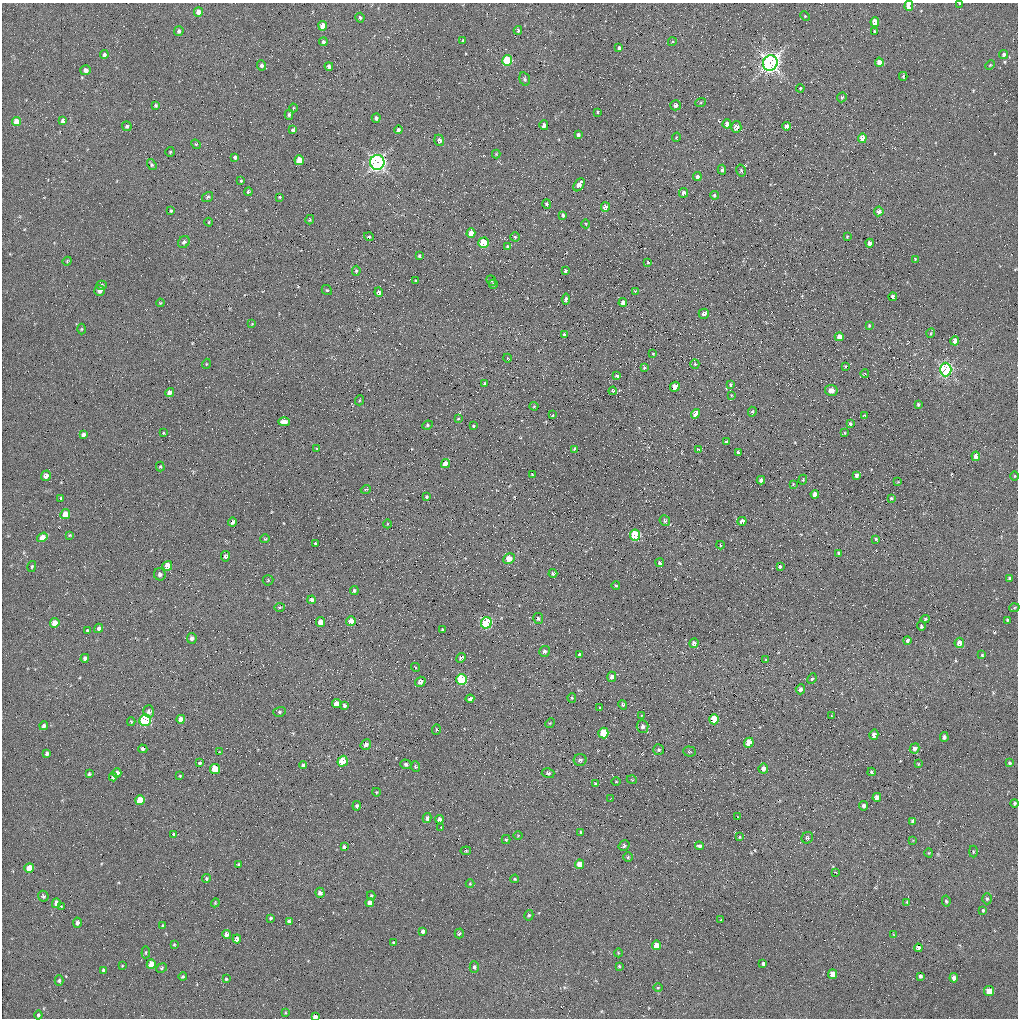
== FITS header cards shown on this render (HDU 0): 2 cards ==
NAXIS1  =                 1016 / length of data axis 1
NAXIS2  =                 1016 / length of data axis 2

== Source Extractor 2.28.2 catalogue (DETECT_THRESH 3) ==
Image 1016 x 1016 px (HDU 0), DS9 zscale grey, 1 PNG px = 1 image px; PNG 1020 x 1020 px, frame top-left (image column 1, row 1016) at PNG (2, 3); each listed source drawn as its Kron ellipse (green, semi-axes under 4 px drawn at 4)
Background 46.6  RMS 4.3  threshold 12.9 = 3 sigma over >= 5 px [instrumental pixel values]
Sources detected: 340; all 340 listed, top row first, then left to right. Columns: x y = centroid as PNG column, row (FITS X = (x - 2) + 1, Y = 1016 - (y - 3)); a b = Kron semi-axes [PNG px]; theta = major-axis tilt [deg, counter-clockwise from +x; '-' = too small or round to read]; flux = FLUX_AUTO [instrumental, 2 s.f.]
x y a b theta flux
960 3 3 2 - 220
909 6 5 4 - 5500
198 12 5 4 - 1600
805 16 5 4 - 320
360 18 5 4 - 660
875 22 5 4 - 4000
323 26 5 4 - 4400
518 30 4 3 - 420
179 31 5 5 - 670
874 31 3 3 - 320
463 41 4 3 - 460
323 42 4 3 - 690
672 42 4 3 - 310
619 48 4 3 - 650
1004 54 4 3 - 680
104 55 4 4 - 650
507 60 5 5 - 14000
879 62 4 4 - 2200
770 63 8 7 - 140000
262 65 5 4 - 820
990 65 5 3 - 260
329 66 4 4 - 970
86 70 5 5 - 1500
903 76 4 3 - 360
525 79 7 5 -74 560
800 88 4 3 - 240
842 97 5 4 - 480
701 102 5 3 - 290
156 105 3 3 - 490
675 105 5 5 - 1100
293 108 4 3 - 270
598 112 3 3 - 380
289 115 5 3 - 510
376 118 5 4 - 780
63 121 4 4 - 870
16 122 5 4 - 3300
727 124 4 4 - 1800
544 125 5 4 - 1300
127 126 5 5 - 590
787 126 4 4 - 2100
736 127 6 5 - 2500
293 130 4 3 - 1500
398 130 4 4 - 780
578 135 4 3 - 700
676 137 4 3 - 260
862 138 5 4 - 2800
439 140 6 5 - 1100
196 144 5 4 - 320
170 152 5 5 - 370
496 154 4 4 - 250
235 157 4 3 - 2500
299 160 5 4 - 5300
377 162 7 7 - 91000
152 165 6 4 -55 450
722 170 5 4 - 560
741 171 6 4 -77 430
697 176 4 4 - 640
241 181 3 3 - 300
579 185 7 4 56 1900
248 192 4 4 - 460
684 193 5 4 - 1000
714 195 4 4 - 450
208 197 6 4 34 500
280 197 3 3 - 270
547 204 5 4 - 660
605 207 5 4 - 2100
171 211 3 3 - 430
879 211 5 4 - 1100
563 215 4 3 - 600
310 220 5 4 - 350
209 222 4 3 - 230
586 224 4 3 - 210
471 233 5 4 - 2600
369 237 5 4 - 410
515 237 4 4 - 360
847 237 3 3 - 260
184 242 6 5 - 670
484 243 5 5 - 11000
869 243 4 4 - 1300
508 247 4 4 - 550
419 256 4 3 - 390
915 259 3 2 - 220
67 261 4 4 - 310
648 262 4 3 - 260
356 271 5 4 - 340
565 271 4 3 - 560
416 280 3 2 - 280
491 281 5 4 - 390
493 284 4 4 - 600
102 285 5 4 - 430
327 290 5 4 - 340
100 291 5 5 - 1300
635 291 3 3 - 220
379 292 5 4 - 810
893 297 4 3 - 1100
566 299 5 4 - 930
623 302 4 4 - 1200
160 303 4 3 - 250
704 314 5 5 - 1000
252 324 4 4 - 220
869 325 3 2 - 300
81 329 5 3 - 280
931 333 5 3 - 260
565 335 4 4 - 730
839 337 4 4 - 2100
955 341 5 4 - 2200
653 354 3 3 - 250
507 358 4 3 - 220
206 364 5 3 - 220
695 364 5 4 - 310
845 366 4 3 - 300
644 368 3 3 - 360
946 369 7 5 -89 51000
865 374 4 3 - 230
617 376 4 3 - 530
485 383 3 3 - 320
730 385 4 3 - 370
675 387 5 4 - 2900
831 390 6 5 - 1600
613 391 4 4 - 320
170 392 5 4 - 1500
731 395 3 2 - 180
360 400 5 3 - 250
918 404 4 3 - 390
534 406 4 4 - 300
752 412 5 4 - 320
696 414 5 4 - 2800
553 415 4 3 - 260
864 415 3 2 - 310
458 419 4 2 - 200
284 422 6 4 -1 1800
850 424 3 3 - 500
427 425 5 4 - 390
473 426 3 2 - 270
163 433 3 2 - 260
845 433 4 3 - 200
83 434 4 3 - 780
726 442 4 3 - 800
317 448 4 2 - 250
575 449 4 3 - 850
698 449 3 3 - 430
739 452 4 4 - 930
976 456 4 4 - 2000
445 464 5 4 - 2800
160 467 5 4 - 330
532 475 4 3 - 270
856 475 4 3 - 990
46 476 5 4 - 1500
1015 476 4 3 - 230
761 480 4 4 - 990
803 480 5 4 - 320
898 482 4 3 - 240
793 484 3 3 - 240
366 489 5 3 - 240
815 494 4 4 - 1700
426 497 4 4 - 370
61 498 4 3 - 480
891 498 4 4 - 390
65 514 5 4 - 4100
665 521 5 5 - 510
742 521 4 4 - 1500
233 522 4 3 - 700
387 524 4 3 - 200
69 535 4 4 - 260
635 535 5 5 - 15000
42 537 6 4 34 2800
265 539 5 4 - 310
876 539 4 3 - 320
315 543 3 2 - 290
720 545 4 3 - 270
839 553 3 3 - 410
225 556 5 4 - 610
509 558 6 5 - 3600
660 563 4 4 - 570
32 566 5 4 - 420
167 566 5 5 - 4700
780 566 3 3 - 1200
553 573 4 4 - 590
160 574 6 6 - 790
1010 578 4 3 - 640
268 580 5 5 - 370
616 586 4 3 - 230
354 590 4 4 - 560
311 600 4 4 - 840
280 607 5 3 - 300
1014 608 5 3 - 350
538 619 5 5 - 510
925 619 4 4 - 410
1007 620 3 3 - 420
351 621 5 4 - 3400
321 622 5 4 - 2900
55 623 5 4 - 2900
486 623 6 5 - 30000
921 626 5 4 - 430
99 628 5 4 - 750
87 630 3 3 - 380
442 630 3 2 - 300
192 638 5 5 - 820
907 640 4 4 - 680
694 643 5 4 - 1100
959 643 5 5 - 2500
545 651 5 5 - 820
579 655 3 3 - 1300
982 655 3 3 - 280
85 658 4 4 - 870
461 658 5 4 - 880
766 660 4 3 - 310
416 667 4 3 - 370
612 677 5 4 - 1000
462 679 5 5 - 17000
812 679 5 4 - 430
420 682 5 4 - 1200
800 689 5 4 - 890
572 698 4 4 - 310
470 699 4 3 - 800
336 704 4 4 - 2400
344 705 3 3 - 540
623 705 5 4 - 470
600 708 3 3 - 410
149 711 6 5 - 980
279 712 6 5 - 510
641 716 2 2 - 240
831 716 4 3 - 200
181 719 4 4 - 1800
714 719 5 4 - 9200
145 720 6 5 - 19000
131 722 4 3 - 360
550 723 5 4 - 310
44 726 4 4 - 870
642 726 6 6 - 980
436 730 5 3 - 340
603 733 5 5 - 9200
874 735 5 4 - 1700
944 737 5 4 - 620
749 743 5 4 - 6000
366 745 6 5 - 1100
915 748 5 4 - 980
143 749 5 4 - 800
659 750 5 5 - 470
219 752 4 2 - 170
689 752 6 5 - 410
47 753 4 3 - 650
580 760 6 6 - 830
343 761 5 5 - 9400
200 763 4 3 - 460
1010 763 3 3 - 350
406 764 5 4 - 610
918 764 3 2 - 220
303 765 4 3 - 570
415 766 5 4 - 380
215 769 5 5 - 8100
763 769 5 5 - 1500
871 772 4 3 - 510
117 773 5 4 - 1300
548 773 6 5 - 690
89 774 3 3 - 440
180 776 3 3 - 220
113 777 4 4 - 820
632 780 5 3 - 220
616 782 4 3 - 230
595 784 3 3 - 400
376 792 4 3 - 220
877 797 4 4 - 1400
611 799 3 2 - 220
140 800 5 4 - 5600
1015 803 4 4 - 450
357 806 4 4 - 540
864 806 4 4 - 970
737 816 4 2 - 200
427 818 5 4 - 740
439 819 4 4 - 940
913 821 4 3 - 680
441 828 3 2 - 260
581 832 3 3 - 300
174 834 4 4 - 710
518 836 5 3 - 240
739 837 4 2 - 240
807 838 6 5 - 530
506 840 4 4 - 350
913 840 3 2 - 160
624 846 6 5 - 550
699 846 4 3 - 1500
344 847 4 3 - 620
466 851 5 3 - 270
973 852 6 3 90 260
929 853 4 4 - 280
628 857 5 5 - 420
580 864 5 4 - 3600
239 865 3 3 - 490
29 868 5 4 - 5000
835 872 2 2 - 220
206 878 4 4 - 360
515 879 4 3 - 330
470 884 4 4 - 260
320 893 5 4 - 1100
43 896 5 5 - 550
371 896 4 4 - 320
987 899 5 4 - 470
946 901 5 4 - 420
907 902 3 2 - 310
56 903 5 4 - 2000
215 903 4 3 - 260
370 903 4 4 - 1400
61 907 3 3 - 260
983 911 3 3 - 1200
529 915 5 4 - 430
271 918 3 3 - 400
721 920 3 3 - 640
289 922 4 3 - 840
77 923 5 4 - 820
163 926 3 2 - 320
423 931 4 3 - 5200
459 933 5 4 - 470
227 934 4 4 - 1400
894 935 4 2 - 260
237 939 4 4 - 1300
393 943 4 3 - 280
174 944 3 3 - 270
656 945 5 4 - 3300
918 948 4 4 - 940
146 952 6 4 84 340
618 953 4 3 - 240
763 963 3 3 - 2000
151 964 5 4 - 3700
122 966 3 3 - 270
619 966 3 3 - 320
474 967 6 4 -89 540
162 968 6 4 25 430
103 970 4 3 - 580
833 974 5 4 - 3400
920 976 4 3 - 600
183 977 4 4 - 390
954 978 4 4 - 1100
226 979 3 3 - 330
59 980 5 4 - 510
658 988 5 3 - 250
989 991 5 5 - 4200
285 1013 4 3 - 200
38 1015 4 4 - 420
315 1017 4 3 - 1400
At the frame edge (FLAGS 8, measured only in part): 3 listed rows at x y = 960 3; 909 6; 315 1017

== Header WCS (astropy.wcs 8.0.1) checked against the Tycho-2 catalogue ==
Header WCS as astropy/WCSLIB reads it (applying the file's SIP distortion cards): RA---SIN-SIP/DEC--SIN-SIP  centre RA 12:35:27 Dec -16:09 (188.86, -16.15 deg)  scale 2.78 x 2.74 arcsec/px (non-square pixels)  FOV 47.0' x 46.4'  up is -156 deg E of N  parity normal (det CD < 0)
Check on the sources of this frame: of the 60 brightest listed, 10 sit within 4.1 arcsec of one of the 16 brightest Tycho-2 stars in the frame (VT <= 12.12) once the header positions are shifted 0.70 arcsec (0.70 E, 0.03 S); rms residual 1.52 arcsec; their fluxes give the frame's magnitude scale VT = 21.30 - 2.5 log10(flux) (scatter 0.62 mag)
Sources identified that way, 10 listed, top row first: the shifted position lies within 4.1 arcsec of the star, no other Tycho-2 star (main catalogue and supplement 1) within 8.2 arcsec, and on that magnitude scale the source's flux lands within +1.5 / -3 mag of the star's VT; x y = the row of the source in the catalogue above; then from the Tycho-2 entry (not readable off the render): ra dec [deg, ICRS J2000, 3 dp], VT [Tycho-2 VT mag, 2 dp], TYC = Tycho-2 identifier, HIP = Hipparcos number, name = IAU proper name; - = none
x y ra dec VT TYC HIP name
507 60 188.716 -16.465 11.34 6103-1341-1 - -
770 63 188.911 -16.545 9.08 6103-630-1 - -
377 162 188.654 -16.354 7.81 6103-1218-1 61373 -
946 369 189.139 -16.386 8.93 6103-682-1 - -
445 464 188.801 -16.166 11.75 6103-1387-1 - -
167 566 188.630 -16.008 12.12 6103-654-1 - -
486 623 188.882 -16.067 10.03 6103-1037-1 - -
462 679 188.882 -16.020 11.46 6103-305-1 - -
145 720 188.663 -15.893 11.46 6103-373-1 - -
215 769 188.729 -15.881 11.53 6103-1292-1 - -